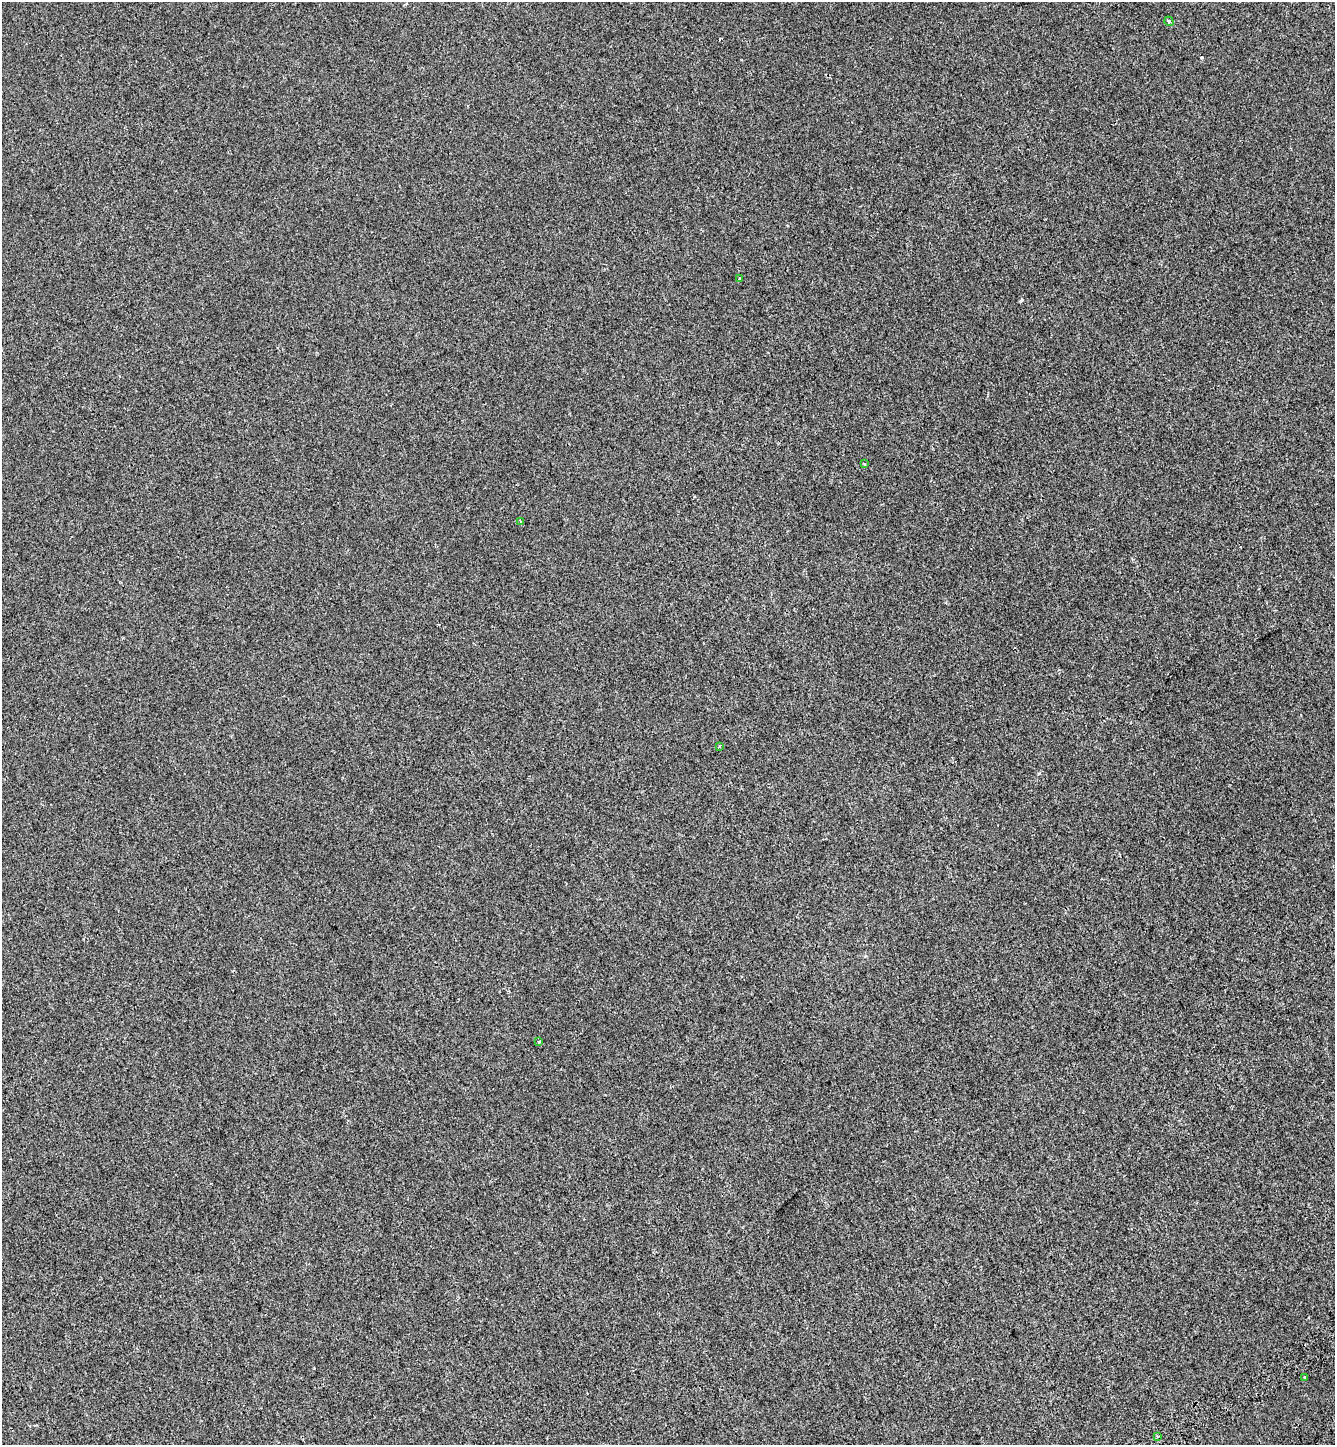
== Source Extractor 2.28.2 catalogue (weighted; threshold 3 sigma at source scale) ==
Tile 6 of 4 x 4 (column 2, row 2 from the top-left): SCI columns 1625-2957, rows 2987-4429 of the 5858 x 5977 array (HDU 1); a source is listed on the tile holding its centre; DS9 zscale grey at full resolution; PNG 1337 x 1447 px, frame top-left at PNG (2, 2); each listed source drawn as its Kron ellipse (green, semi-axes under 4 px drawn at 4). Shown black and unused: <1% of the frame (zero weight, under 2 of 3 exposures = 7% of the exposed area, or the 3 px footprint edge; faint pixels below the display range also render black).
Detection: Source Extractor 2.28.2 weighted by HDU 2 'WHT'; one run over the whole footprint, this tile lists its part. Background -4.05e-04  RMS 0.0046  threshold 0.0205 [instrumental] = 3 sigma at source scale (4.5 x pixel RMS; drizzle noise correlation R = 1.50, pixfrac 1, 0.0396/0.0396 arcsec/px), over >= 5 px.
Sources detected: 9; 1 cosmic-ray / hot-pixel residue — neither listed nor drawn; the other 8 listed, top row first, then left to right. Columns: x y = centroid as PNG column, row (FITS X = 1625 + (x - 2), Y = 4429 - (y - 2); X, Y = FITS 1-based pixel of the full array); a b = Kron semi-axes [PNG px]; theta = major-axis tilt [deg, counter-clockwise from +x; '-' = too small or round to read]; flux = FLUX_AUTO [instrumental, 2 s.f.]
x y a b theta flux
1169 21 5 4 - 0.94
740 278 3 3 - 2.4
864 464 4 3 - 0.69
521 522 4 4 - 0.47
719 746 3 2 - 0.45
539 1042 4 3 - 0.43
1304 1377 3 3 - 2.9
1157 1436 3 2 - 0.93